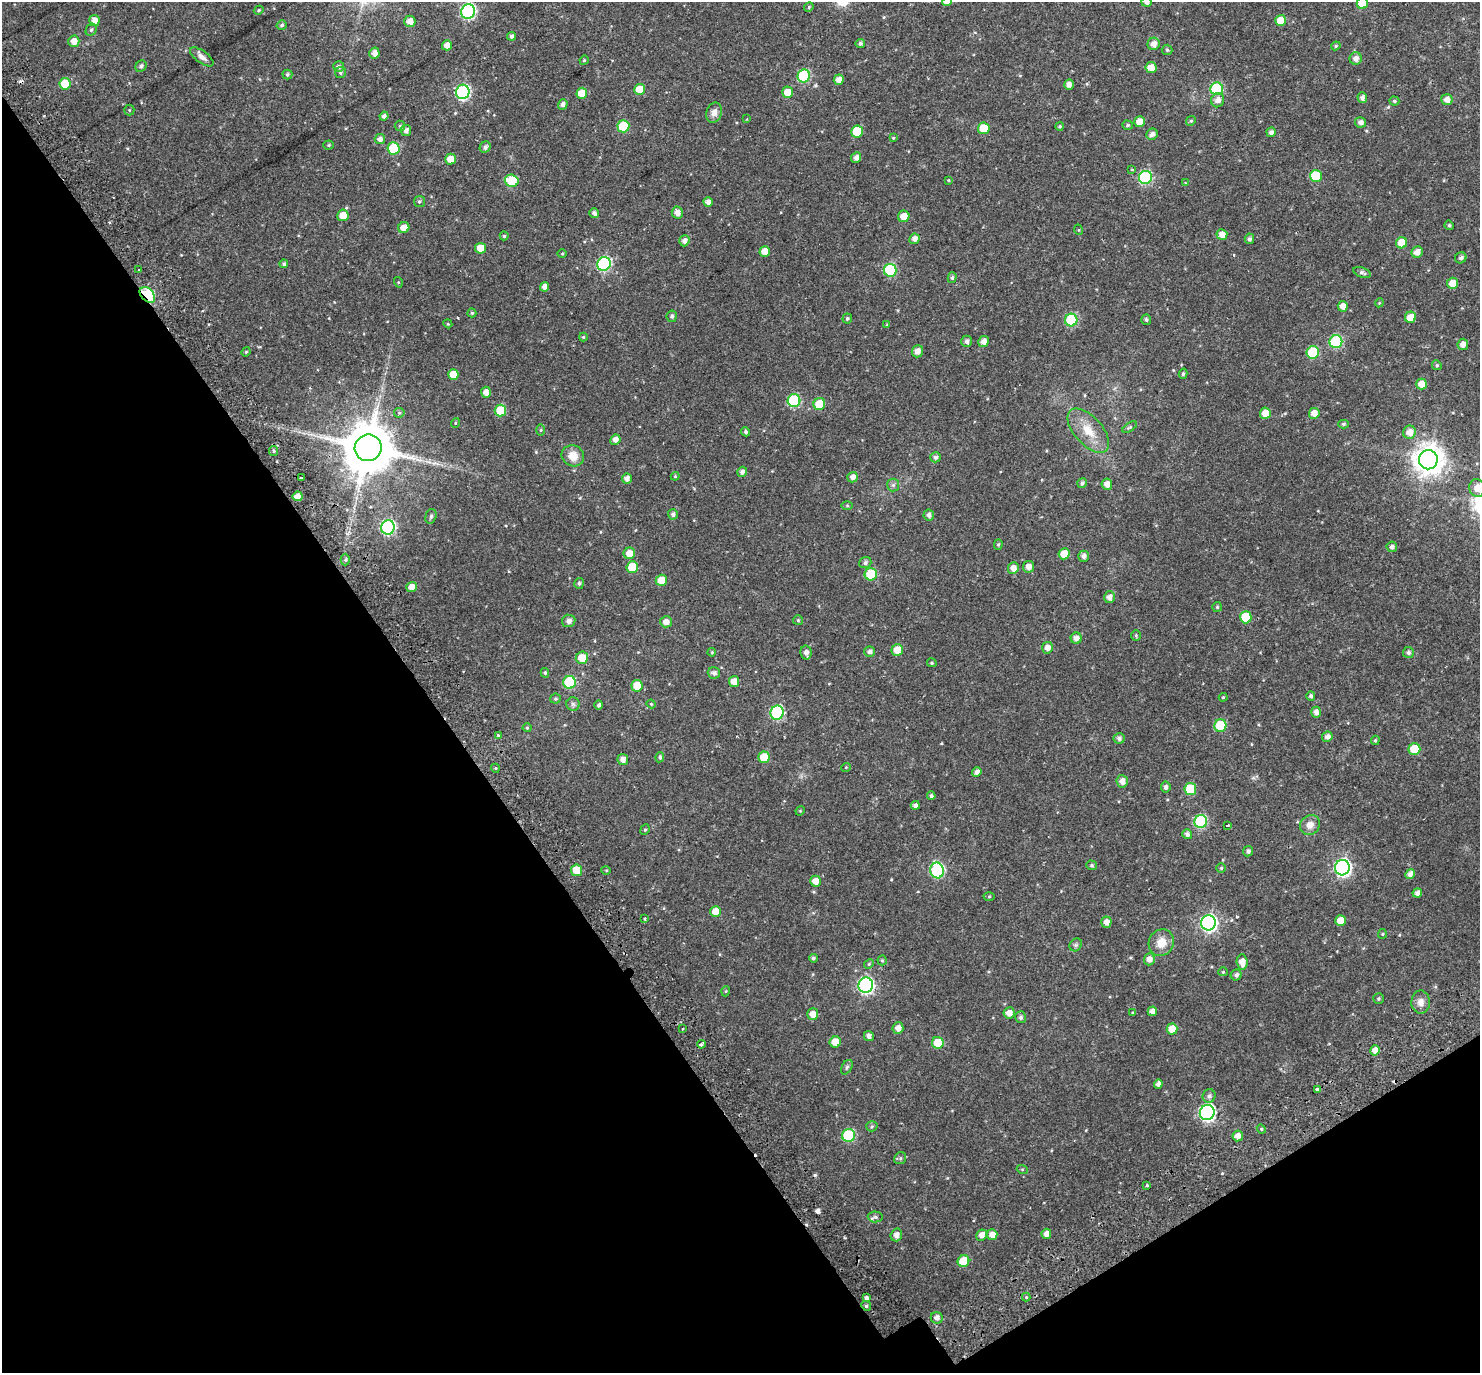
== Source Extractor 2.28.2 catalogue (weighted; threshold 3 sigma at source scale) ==
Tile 14 of 4 x 4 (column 2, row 4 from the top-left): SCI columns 1546-3023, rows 218-1588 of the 6051 x 5978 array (HDU 1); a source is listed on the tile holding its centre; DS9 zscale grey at full resolution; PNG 1482 x 1375 px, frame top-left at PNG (2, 2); each listed source drawn as its Kron ellipse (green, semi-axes under 4 px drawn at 4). Shown black and unused: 33% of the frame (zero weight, under 2 of 3 exposures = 5% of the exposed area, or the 3 px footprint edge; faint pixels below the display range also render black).
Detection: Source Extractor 2.28.2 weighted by HDU 2 'WHT'; one run over the whole footprint, this tile lists its part. Background 0.0628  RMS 0.0047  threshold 0.0209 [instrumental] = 3 sigma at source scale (4.5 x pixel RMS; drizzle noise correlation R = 1.50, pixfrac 1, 0.0396/0.0396 arcsec/px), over >= 5 px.
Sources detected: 296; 5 cosmic-ray / hot-pixel residue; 1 long thin detection or spike segment (spike, bleed or trail) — neither listed nor drawn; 1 inside a brighter listed object's ellipse — not listed separately; the other 289 listed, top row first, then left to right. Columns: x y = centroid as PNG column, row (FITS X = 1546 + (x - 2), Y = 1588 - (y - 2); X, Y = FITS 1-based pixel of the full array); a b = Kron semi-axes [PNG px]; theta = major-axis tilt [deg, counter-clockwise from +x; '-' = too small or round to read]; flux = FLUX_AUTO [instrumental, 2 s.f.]
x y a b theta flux
947 2 5 4 - 2.9
1146 2 5 5 - 1.9
1362 3 6 5 - 9.3
809 7 5 4 - 0.51
259 10 5 4 - 0.62
468 12 7 7 - 75
94 20 5 5 - 3.2
1281 20 5 5 - 5.7
410 21 6 5 - 3.1
282 25 5 4 - 0.84
91 30 6 5 - 0.75
512 36 4 4 - 1.2
74 41 6 5 - 3.3
860 43 5 4 - 1
1154 44 6 6 - 2.8
447 45 5 5 - 3.1
1336 46 5 4 - 0.6
1167 50 5 5 - 0.67
374 53 5 5 - 2.6
202 57 14 6 -36 2.1
1356 58 6 6 - 2.5
584 60 5 4 - 0.58
141 66 6 5 - 1
339 66 5 5 - 1.1
1151 68 5 5 - 4
340 73 5 5 - 0.8
287 75 5 5 - 0.75
804 76 6 6 - 36
839 80 5 5 - 2.9
65 84 6 5 - 9.5
1069 85 5 4 - 2.2
639 89 5 5 - 6.8
1217 89 6 6 - 34
463 92 7 6 - 67
788 92 6 5 - 4.8
582 93 5 5 - 7.2
1362 98 5 4 - 1.7
1218 100 7 6 - 2.5
1447 100 5 5 - 2.9
1394 101 5 4 - 0.7
563 104 5 4 - 1.6
129 110 5 5 - 0.5
714 113 10 7 69 2.9
384 116 4 4 - 1.6
746 119 3 2 - 0.34
1191 121 5 4 - 0.6
1139 122 5 5 - 4.2
1360 122 6 5 - 2
1128 125 5 4 - 0.63
400 126 5 5 - 0.64
623 126 6 6 - 19
1059 126 4 4 - 0.51
984 128 6 6 - 11
406 130 5 5 - 1.8
857 131 6 6 - 14
1271 132 5 4 - 1.7
1152 134 6 5 - 1.7
893 138 4 3 - 0.44
380 139 5 5 - 2
329 145 5 4 - 0.58
485 147 6 5 - 1.4
393 148 6 6 - 21
856 157 5 5 - 2
450 159 5 5 - 4.4
1132 170 4 3 - 0.49
1316 176 6 6 - 17
1145 177 6 6 - 51
948 180 3 3 - 0.44
512 181 7 6 - 18
1185 183 3 3 - 0.32
419 202 5 5 - 0.82
708 202 4 4 - 2
594 213 5 4 - 1.6
677 213 6 5 - 2.5
343 215 6 5 - 5.3
904 216 6 6 - 4.6
1449 225 5 4 - 0.71
404 228 6 5 - 4.3
1079 230 5 3 - 0.35
1222 234 5 5 - 3.2
504 236 4 4 - 0.61
914 239 5 5 - 2.3
1249 239 5 5 - 1.2
684 241 5 5 - 2
1402 243 6 5 - 7.5
481 248 5 5 - 6.3
765 251 5 5 - 3.9
1417 252 6 5 - 2.8
562 253 4 3 - 0.4
1461 258 6 5 - 1.3
284 264 4 4 - 0.78
604 264 7 6 - 60
138 270 3 2 - 0.45
890 270 6 6 - 31
1362 272 9 5 -21 1.1
952 278 5 4 - 0.74
398 282 5 3 - 0.39
1452 283 6 5 - 4.5
544 287 5 4 - 2.3
147 295 9 6 -48 44
1379 303 4 3 - 0.35
1343 306 5 5 - 2.9
472 313 4 4 - 0.59
672 316 6 5 - 0.99
1410 317 5 5 - 5.7
847 318 5 5 - 0.75
1071 320 6 6 - 28
1146 320 5 5 - 0.9
448 324 4 3 - 0.4
887 325 4 3 - 0.43
583 337 4 4 - 0.43
966 341 6 5 - 1.5
983 342 5 5 - 2.5
1336 342 6 6 - 39
1463 344 6 5 - 2.5
918 351 6 5 - 2.7
246 352 4 4 - 0.47
1313 352 6 6 - 24
1437 365 5 4 - 0.6
453 374 5 5 - 5.5
1183 374 5 4 - 0.68
1422 384 5 5 - 4.6
486 392 5 5 - 2.6
794 401 6 6 - 37
819 404 6 6 - 13
500 410 6 5 - 13
399 413 5 5 - 0.6
1265 413 5 5 - 5.3
1314 413 5 5 - 3.6
455 423 5 3 - 0.35
1343 424 5 4 - 0.72
1130 427 8 4 35 0.73
541 430 5 4 - 0.43
1088 431 27 14 -48 9.5
746 432 5 4 - 0.84
1409 432 6 6 - 3.7
615 440 5 5 - 2.4
368 448 13 13 - 2300
274 451 5 4 - 0.69
573 456 11 10 - 5.2
935 457 5 5 - 1.1
1428 460 9 9 - 580
742 472 5 5 - 1.7
675 476 4 4 - 0.47
853 477 5 5 - 2.3
301 478 3 3 - 2.5
627 478 5 5 - 2.1
1082 483 5 4 - 1.1
1107 484 5 5 - 2.7
893 485 6 6 - 1.1
1477 488 9 8 - 3.7
298 496 5 5 - 3.1
847 506 6 4 0 0.5
673 514 5 5 - 1.2
929 515 5 5 - 1.6
431 516 7 5 73 0.85
388 527 7 7 - 65
998 544 5 4 - 0.57
1392 547 5 5 - 1.4
629 553 6 5 - 4.1
1064 554 5 5 - 6.5
1083 556 5 5 - 1.7
345 560 6 4 -90 0.76
865 562 6 5 - 1.2
632 567 6 5 - 11
1029 567 5 5 - 2.4
1013 568 6 5 - 2.8
871 574 6 6 - 15
661 580 5 5 - 5.7
579 583 5 5 - 0.89
412 587 5 5 - 3.7
1109 597 6 5 - 2.3
1217 607 5 5 - 0.58
1246 617 6 6 - 11
798 620 5 5 - 0.57
569 621 7 6 - 1.9
666 622 6 5 - 2.6
1136 636 5 4 - 0.59
1076 638 5 5 - 2.5
1047 648 5 5 - 2.7
897 650 6 5 - 5.2
712 652 4 3 - 0.46
806 652 7 5 -78 2
869 652 5 5 - 1.4
1408 652 5 5 - 1.1
582 658 6 6 - 6.5
932 663 5 4 - 0.59
545 673 5 4 - 0.67
714 673 6 5 - 1.4
569 682 6 6 - 28
734 682 5 5 - 3.9
637 686 6 5 - 8.1
1311 696 5 4 - 1
1223 697 4 3 - 0.45
556 699 5 5 - 0.66
573 704 7 6 - 1.1
651 704 4 4 - 0.4
599 705 4 4 - 1.1
1316 712 5 5 - 2.3
777 713 7 6 - 48
1220 725 6 6 - 19
527 728 4 4 - 0.52
498 735 3 3 - 0.59
1327 737 5 5 - 2.2
1119 738 5 5 - 1.2
1375 740 5 4 - 0.55
1414 749 6 6 - 11
660 757 5 4 - 0.79
764 757 6 5 - 10
623 759 5 5 - 2.3
846 767 5 3 - 0.33
495 768 4 3 - 0.35
977 772 5 4 - 2.1
1122 781 6 5 - 3.2
1166 787 5 5 - 1.4
1190 789 6 6 - 14
931 796 4 4 - 0.84
915 805 4 4 - 1.7
800 811 5 4 - 0.4
1201 822 6 6 - 41
1227 825 3 2 - 0.61
1310 825 10 9 - 3.1
645 830 5 4 - 0.57
1187 834 5 4 - 1.4
1248 851 5 5 - 1.2
1092 865 5 5 - 0.68
1221 868 5 4 - 0.54
1342 868 8 7 - 120
577 870 6 5 - 8.7
606 870 5 3 - 0.37
937 870 8 6 -82 53
1410 874 5 4 - 2.1
815 881 5 5 - 3.8
1417 893 5 4 - 1.8
989 897 5 3 - 0.4
716 911 5 5 - 6.2
644 918 3 3 - 0.74
1341 921 5 5 - 5.3
1106 922 5 5 - 2.4
1209 923 7 7 - 120
1382 934 5 4 - 0.48
1161 943 13 12 - 6
1076 945 7 5 46 0.92
813 958 4 4 - 0.77
1149 959 6 5 - 2.5
882 960 5 4 - 0.57
1242 962 7 5 -86 3.6
869 964 5 4 - 0.53
1223 972 4 4 - 0.46
1236 975 5 5 - 1.3
866 985 7 7 - 91
726 991 5 3 - 0.41
1378 999 5 5 - 0.66
1421 1002 11 9 89 2.8
1152 1011 5 4 - 2.5
1009 1013 6 5 - 2.9
1133 1013 3 3 - 0.37
813 1014 6 5 - 3.4
1021 1017 6 5 - 1.2
683 1028 2 2 - 0.53
898 1028 6 5 - 2.7
1172 1029 5 5 - 7.7
869 1036 5 5 - 1.6
835 1042 5 5 - 5.8
938 1043 6 6 - 9.7
701 1044 4 3 - 2.2
1375 1050 5 4 - 3.5
847 1067 8 5 60 0.84
1158 1084 5 4 - 1.6
1317 1089 4 3 - 4.5
1209 1096 7 6 - 1.3
1207 1113 7 7 - 110
872 1126 5 5 - 0.7
1261 1129 4 4 - 0.57
849 1135 6 6 - 32
1238 1136 5 5 - 2.6
900 1158 6 5 - 0.76
1022 1169 5 3 - 0.4
1147 1185 3 3 - 1.8
875 1217 7 5 -2 0.87
1046 1234 5 4 - 2.3
896 1235 6 5 - 2.4
982 1235 6 5 - 2.5
992 1235 5 5 - 3.6
963 1261 6 5 - 12
1026 1297 4 4 - 0.43
867 1298 4 4 - 4.2
866 1306 5 4 - 0.63
937 1318 6 5 - 2.3
Overlapping masked pixels (flux is a lower limit): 3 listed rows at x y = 147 295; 368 448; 701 1044
Isophote crosses this tile's border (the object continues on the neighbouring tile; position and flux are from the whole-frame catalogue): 4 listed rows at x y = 947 2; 1146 2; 1362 3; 1477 488